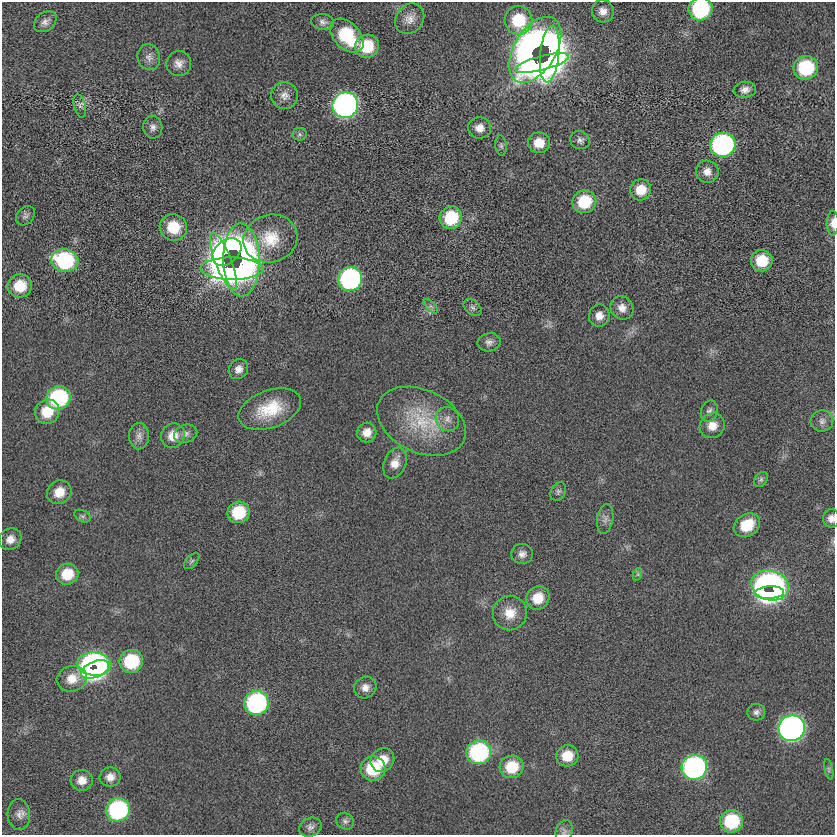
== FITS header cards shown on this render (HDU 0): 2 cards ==
NAXIS1  =                  833
NAXIS2  =                  833

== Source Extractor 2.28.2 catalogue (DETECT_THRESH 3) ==
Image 833 x 833 px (HDU 0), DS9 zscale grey, 1 PNG px = 1 image px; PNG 837 x 837 px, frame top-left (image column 1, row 833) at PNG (2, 2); each listed source drawn as its Kron ellipse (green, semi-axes under 4 px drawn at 4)
Background 0.0492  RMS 5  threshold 15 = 3 sigma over >= 5 px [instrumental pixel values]
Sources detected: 100; all 100 listed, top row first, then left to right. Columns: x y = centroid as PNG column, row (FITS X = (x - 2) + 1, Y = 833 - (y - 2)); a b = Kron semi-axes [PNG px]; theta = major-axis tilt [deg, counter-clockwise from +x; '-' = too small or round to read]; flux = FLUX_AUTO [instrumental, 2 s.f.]
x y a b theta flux
701 9 12 11 - 34000
603 11 11 11 - 2800
410 19 16 13 52 3600
518 20 14 14 - 13000
45 22 12 9 39 1800
323 22 11 8 -5 1600
347 36 20 13 -45 22000
367 46 12 11 - 13000
535 50 36 21 58 280000
550 54 28 9 84 150000
149 57 13 11 -76 2200
179 63 12 12 - 2600
542 63 27 7 15 110000
806 68 12 11 - 23000
745 90 11 8 6 2100
284 95 13 13 - 2900
345 105 13 12 - 170000
80 106 12 6 -75 1100
153 127 11 9 -82 1700
480 128 11 11 - 3000
300 134 7 6 - 890
580 140 10 8 -23 1400
539 143 11 10 - 5400
723 145 12 12 - 97000
501 146 10 6 -82 850
707 172 11 11 - 2800
641 190 11 10 - 5800
584 202 12 11 - 13000
25 216 11 8 48 1200
451 218 11 11 - 17000
833 223 12 6 90 2300
173 227 14 13 - 10000
270 239 27 23 17 12000
227 252 16 11 40 59000
65 260 14 11 -14 39000
241 260 36 18 -89 140000
223 261 30 8 -69 57000
762 261 11 10 - 10000
232 269 31 11 -1 96000
350 279 12 12 - 77000
20 286 12 11 - 9300
431 306 9 3 -45 720
473 308 10 6 -39 1200
622 308 12 11 - 3000
599 316 11 10 - 2900
489 342 11 9 12 1700
238 369 10 9 - 2200
58 398 12 11 - 39000
270 409 32 18 20 14000
709 411 11 8 71 1400
47 412 12 12 - 8800
447 419 12 11 - 2800
421 421 47 31 -25 23000
822 421 11 10 - 2100
712 426 13 12 - 4100
367 432 10 9 - 3500
186 434 12 9 21 1700
139 436 13 10 89 2300
173 436 13 11 56 5000
395 463 16 11 67 4000
761 480 8 6 50 870
558 491 10 7 61 1100
59 492 12 11 - 5500
238 512 11 10 - 14000
82 516 9 5 -26 860
831 518 9 8 - 2100
605 519 15 8 82 1800
747 525 14 11 33 10000
10 539 12 10 32 3000
522 554 11 10 - 2000
192 561 10 5 47 860
67 574 11 10 - 8400
638 574 6 4 72 550
770 585 19 15 -14 180000
769 593 14 6 4 80000
538 598 12 11 - 6900
510 613 17 17 - 6200
131 661 12 11 - 20000
94 664 17 11 -4 110000
95 669 15 8 23 100000
72 679 15 12 17 5300
365 688 11 10 - 2500
256 703 12 12 - 65000
756 712 9 8 - 1400
792 728 13 13 - 190000
479 752 12 11 - 48000
567 756 11 10 - 6700
382 760 12 11 - 6300
512 767 12 11 - 11000
694 767 13 12 - 100000
373 768 12 12 - 17000
829 769 10 3 -79 570
110 777 10 9 - 2800
82 780 11 10 - 3600
118 810 12 11 - 50000
19 815 15 11 -85 2600
345 821 9 8 - 1100
731 821 12 11 - 21000
310 827 12 9 24 1600
564 831 11 8 74 1400
At the frame edge (FLAGS 8, measured only in part): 3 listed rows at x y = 701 9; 833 223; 831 518